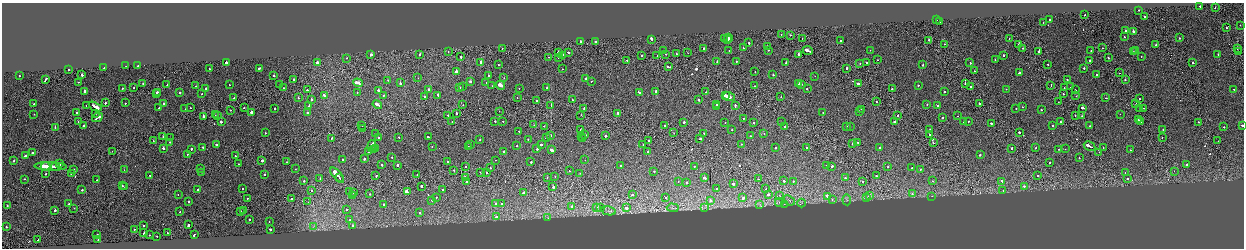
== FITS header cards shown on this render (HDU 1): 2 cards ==
NAXIS1  =                 2484
NAXIS2  =                  492

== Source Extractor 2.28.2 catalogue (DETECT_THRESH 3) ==
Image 2484 x 492 px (HDU 1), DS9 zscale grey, zoomed out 1/2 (1 PNG px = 2 x 2 image px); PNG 1246 x 250 px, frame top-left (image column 1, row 491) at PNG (2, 3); each listed source drawn as its Kron ellipse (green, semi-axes under 4 px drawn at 4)
Background 0.00106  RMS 0.065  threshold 0.194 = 3 sigma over >= 5 px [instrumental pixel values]
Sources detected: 526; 30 cannot appear on this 1/2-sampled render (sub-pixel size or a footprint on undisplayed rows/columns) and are neither listed nor drawn; the other 496 listed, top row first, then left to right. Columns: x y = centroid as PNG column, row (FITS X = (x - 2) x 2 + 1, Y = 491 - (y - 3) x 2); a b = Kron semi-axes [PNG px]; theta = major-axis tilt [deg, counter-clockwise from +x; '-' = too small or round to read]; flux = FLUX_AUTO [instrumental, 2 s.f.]
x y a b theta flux
1200 6 2 2 - 62
1215 8 2 1 - 35
1139 10 2 2 - 31
1085 15 2 2 - 230
1145 17 2 2 - 96
937 20 2 1 - 82
1049 20 2 2 - 30
939 22 2 2 - 310
1043 23 2 2 - 38
1240 25 2 1 - 25
1226 27 2 1 - 82
1125 30 2 2 - 26
1133 31 2 2 - 760
781 34 2 1 - 8.3
790 35 2 1 - 53
1124 37 2 2 - 41
724 38 2 2 - 66
728 38 4 2 - 300
802 38 2 1 - 36
1009 38 2 2 - 39
1179 38 2 1 - 120
651 39 3 2 - 370
727 40 2 2 - 40
929 40 2 2 - 100
841 41 2 2 - 69
581 42 2 2 - 410
596 42 2 2 - 40
749 43 2 2 - 88
944 44 2 1 - 78
1019 45 2 2 - 860
1156 45 2 2 - 220
767 46 2 2 - 25
502 48 2 1 - 36
704 48 2 2 - 100
743 48 2 2 - 190
1023 48 2 2 - 45
1102 48 2 1 - 80
1237 48 2 1 - 160
768 50 2 2 - 53
870 50 2 1 - 18
1091 50 2 2 - 130
663 51 2 2 - 100
729 51 2 2 - 54
808 51 5 2 - 680
1039 51 2 2 - 1900
1136 51 2 2 - 200
1239 51 2 1 - 100
448 52 2 2 - 17
558 52 2 2 - 110
568 52 3 2 - 72
1134 52 2 1 - 95
688 53 2 1 - 19
419 54 2 2 - 54
666 54 2 1 - 19
677 54 2 2 - 140
799 54 2 2 - 330
1218 54 2 2 - 110
371 55 2 2 - 150
562 55 3 2 - 110
657 55 2 2 - 33
1004 55 2 2 - 140
642 56 2 1 - 150
1141 56 2 2 - 15
461 57 2 2 - 180
548 57 2 1 - 36
347 58 2 2 - 30
559 58 2 1 - 170
1108 58 2 1 - 120
627 60 2 2 - 46
877 60 2 2 - 23
995 60 2 2 - 32
1090 60 2 2 - 290
736 61 2 2 - 30
481 62 2 2 - 300
717 62 2 2 - 96
866 62 2 1 - 220
970 62 2 2 - 100
226 63 3 2 - 320
317 63 2 2 - 680
786 63 2 1 - 130
860 63 2 2 - 40
1193 63 2 2 - 190
1048 64 2 2 - 45
498 65 2 2 - 67
923 65 2 2 - 77
126 66 2 1 - 85
138 66 2 2 - 150
668 67 4 2 - 160
104 68 2 2 - 56
259 68 2 2 - 98
847 68 2 2 - 170
1084 68 2 2 - 350
210 69 2 2 - 180
562 69 2 2 - 40
69 70 2 1 - 270
456 71 2 2 - 850
974 71 2 1 - 19
755 72 2 2 - 24
1019 73 2 2 - 390
1119 73 2 1 - 39
1096 74 2 2 - 170
82 75 2 2 - 230
773 75 2 2 - 110
19 76 2 2 - 55
274 76 2 2 - 190
488 76 2 2 - 250
815 76 2 1 - 26
418 78 2 2 - 28
504 78 2 1 - 15
586 78 2 2 - 240
45 80 4 2 - 160
294 80 2 1 - 220
388 80 2 2 - 30
1067 80 2 2 - 160
1125 80 2 1 - 240
591 81 2 2 - 49
78 82 2 2 - 21
470 82 2 2 - 330
486 82 2 1 - 22
143 83 2 1 - 110
358 83 5 2 - 730
400 83 3 2 - 420
799 83 2 2 - 220
858 83 3 2 - 280
965 83 2 1 - 340
801 84 2 2 - 180
167 85 3 2 - 80
230 85 2 1 - 100
280 85 2 2 - 150
501 85 5 2 - 1300
918 85 2 2 - 97
1051 85 2 1 - 67
196 86 2 2 - 20
492 86 2 2 - 57
754 86 2 2 - 16
971 86 2 2 - 110
459 87 2 2 - 180
463 87 2 2 - 85
1071 87 2 1 - 18
122 88 2 2 - 45
134 88 2 2 - 37
206 88 2 2 - 100
284 88 2 1 - 23
519 88 2 1 - 20
547 88 2 2 - 30
1064 88 2 1 - 210
429 89 2 2 - 480
807 89 2 1 - 38
892 89 2 2 - 170
1006 89 2 2 - 57
1234 89 2 2 - 19
307 90 2 2 - 56
378 90 2 2 - 180
1075 90 2 2 - 23
84 91 2 2 - 860
656 91 2 2 - 250
157 92 2 1 - 190
180 92 2 2 - 72
357 92 2 2 - 30
639 92 3 2 - 120
706 92 2 2 - 37
944 92 2 2 - 21
157 94 2 2 - 130
202 94 2 2 - 30
1063 94 2 2 - 28
324 95 2 2 - 100
384 95 2 2 - 73
438 95 3 2 - 150
725 96 2 1 - 430
1076 96 2 2 - 49
424 97 2 2 - 290
729 97 6 2 -19 1200
781 97 2 2 - 31
234 98 2 2 - 40
298 98 2 2 - 53
517 98 2 1 - 34
1106 98 2 1 - 35
311 99 2 2 - 450
1140 99 2 2 - 120
572 100 2 2 - 58
698 100 2 2 - 120
537 101 2 2 - 130
876 102 2 2 - 74
1058 102 2 1 - 40
105 103 2 1 - 360
125 103 2 2 - 87
164 103 2 2 - 130
979 103 2 2 - 130
34 104 2 2 - 24
377 104 5 2 - 950
717 104 2 2 - 240
927 104 2 2 - 60
1136 104 2 1 - 130
86 105 2 1 - 22
309 105 3 2 - 210
463 105 2 2 - 32
551 105 2 2 - 240
937 105 2 1 - 170
717 106 2 2 - 180
735 106 3 2 - 110
95 107 7 2 -26 2100
1023 107 2 2 - 39
159 108 2 2 - 54
190 108 2 2 - 20
244 108 2 2 - 35
274 108 2 2 - 210
584 108 2 2 - 140
1083 108 3 2 - 780
1144 108 2 1 - 39
185 109 2 1 - 21
862 109 2 2 - 63
1016 109 2 2 - 79
1140 109 2 2 - 560
231 110 2 1 - 22
1041 110 2 2 - 87
499 111 2 1 - 22
859 111 2 2 - 110
76 112 2 2 - 54
251 112 2 2 - 1700
823 112 2 1 - 32
307 113 2 2 - 220
456 113 2 1 - 700
34 114 2 1 - 34
95 114 2 1 - 23
618 114 4 2 - 530
1120 114 2 1 - 14
215 115 2 1 - 13
448 115 2 1 - 49
581 115 2 1 - 38
1075 115 2 1 - 150
217 116 2 2 - 53
898 116 2 2 - 62
958 116 2 1 - 23
1082 116 2 2 - 14
97 117 5 2 - 260
203 117 2 2 - 630
942 117 2 2 - 240
744 118 2 2 - 54
1138 120 2 1 - 67
78 121 2 1 - 26
495 121 2 2 - 54
503 121 2 2 - 32
968 121 2 2 - 31
1141 121 3 2 - 130
221 122 2 2 - 290
452 122 2 1 - 22
684 122 2 2 - 660
725 122 2 1 - 24
781 122 2 1 - 30
895 122 2 1 - 870
964 122 2 2 - 120
1060 122 2 2 - 84
1198 122 2 1 - 73
753 123 2 2 - 120
991 123 2 2 - 330
84 125 2 2 - 83
534 125 2 2 - 73
665 125 2 2 - 200
1052 125 2 2 - 220
1242 125 2 2 - 280
362 126 2 1 - 42
544 126 2 1 - 32
785 126 2 2 - 58
847 126 2 2 - 63
850 126 2 2 - 44
1090 126 2 2 - 110
55 127 2 1 - 89
1224 127 2 2 - 140
362 129 2 1 - 42
930 129 2 2 - 78
580 130 2 2 - 48
732 130 2 2 - 35
1163 130 2 2 - 150
519 131 2 2 - 54
1019 132 2 1 - 390
265 133 2 2 - 25
674 133 2 2 - 52
764 133 2 2 - 42
375 134 2 2 - 240
704 134 2 2 - 74
585 135 2 2 - 200
929 135 2 2 - 130
550 136 2 2 - 180
606 136 2 2 - 130
750 136 2 2 - 33
163 137 2 2 - 69
378 137 2 1 - 41
399 137 2 2 - 45
428 137 3 2 - 200
581 137 2 2 - 60
1162 137 2 2 - 49
170 138 2 1 - 24
332 138 2 1 - 450
546 138 2 1 - 150
582 138 2 1 - 48
700 138 2 2 - 110
480 140 2 2 - 160
528 140 2 1 - 270
153 141 2 1 - 38
649 141 2 2 - 64
1218 141 2 2 - 32
170 142 2 1 - 80
857 142 2 2 - 48
933 143 2 2 - 53
216 144 2 2 - 82
541 144 2 2 - 270
741 144 2 2 - 24
852 144 2 1 - 10
471 145 2 2 - 200
517 145 2 2 - 57
643 145 2 2 - 23
371 146 6 2 79 340
432 146 2 1 - 110
1089 146 6 2 -30 990
203 147 2 2 - 22
469 147 2 2 - 35
775 147 2 2 - 78
807 147 2 2 - 240
880 147 2 2 - 110
163 148 2 2 - 330
1011 148 2 2 - 280
1035 148 2 2 - 29
1103 148 2 1 - 75
191 149 2 2 - 110
373 149 2 2 - 350
375 149 2 1 - 57
537 149 3 2 - 350
1059 149 2 2 - 34
1065 149 2 2 - 23
551 150 3 2 - 1500
1130 150 2 2 - 97
112 151 2 1 - 21
504 151 2 2 - 43
369 152 2 1 - 180
648 152 2 1 - 100
1099 152 2 1 - 150
32 153 2 2 - 82
187 154 2 2 - 24
980 155 2 2 - 200
25 156 2 2 - 130
236 156 2 1 - 37
391 157 2 2 - 89
1079 158 2 2 - 70
342 159 2 2 - 130
364 159 2 2 - 250
262 160 2 2 - 560
495 160 2 1 - 26
585 160 2 1 - 11
14 161 2 2 - 90
447 161 2 2 - 83
287 162 2 1 - 18
531 162 2 2 - 120
1049 162 2 2 - 23
60 164 2 2 - 130
238 164 2 2 - 35
381 165 2 2 - 240
397 165 2 2 - 240
827 165 2 2 - 60
1187 165 2 2 - 270
46 166 4 2 - 4300
50 166 16 2 -1 9300
465 166 2 2 - 84
620 166 2 2 - 74
694 166 2 1 - 31
832 166 2 2 - 210
888 166 2 2 - 91
55 167 4 1 - 4700
200 168 2 1 - 91
490 168 2 2 - 89
912 168 2 1 - 170
295 169 2 2 - 36
920 169 2 2 - 60
74 170 2 2 - 49
124 170 2 2 - 79
454 170 2 2 - 43
569 171 2 1 - 86
654 171 2 2 - 76
1174 171 2 1 - 35
202 172 2 2 - 30
480 172 2 1 - 24
71 173 2 2 - 220
486 173 2 1 - 310
580 173 2 1 - 16
1125 173 2 1 - 18
46 174 2 2 - 94
264 174 2 2 - 67
150 175 2 2 - 51
337 175 9 2 -50 8900
417 175 2 1 - 18
376 176 3 2 - 110
555 176 2 2 - 23
876 176 2 2 - 58
1038 176 2 2 - 350
339 177 2 2 - 2000
547 177 2 1 - 23
320 178 2 2 - 160
465 178 3 2 - 730
705 178 3 2 - 620
845 178 2 2 - 110
1127 178 2 2 - 35
25 179 2 2 - 44
758 179 2 2 - 66
97 180 2 2 - 100
304 181 2 2 - 140
467 181 2 2 - 39
784 181 2 2 - 180
793 181 2 2 - 130
862 181 2 1 - 120
932 181 2 1 - 71
1002 181 2 2 - 62
678 182 2 1 - 18
686 183 2 2 - 140
733 184 2 2 - 1300
122 186 2 2 - 310
421 186 2 2 - 170
1024 186 2 1 - 210
125 187 2 1 - 22
553 187 2 2 - 290
243 188 2 2 - 33
717 188 3 2 - 330
766 189 2 2 - 67
82 190 2 2 - 280
198 190 3 2 - 280
443 190 2 2 - 340
1003 190 2 2 - 160
311 191 2 2 - 56
349 192 2 1 - 88
353 192 2 2 - 46
407 192 4 2 - 2600
523 193 2 2 - 410
178 194 2 1 - 19
370 194 2 2 - 45
632 194 2 2 - 140
769 194 2 2 - 410
912 194 2 2 - 120
779 195 3 3 - 9.7
870 195 2 2 - 1000
352 196 3 2 - 200
827 196 3 2 - 200
932 196 2 2 - 30
247 198 2 2 - 21
291 198 2 2 - 170
436 198 2 2 - 44
665 198 2 2 - 46
743 198 2 2 - 420
866 198 2 2 - 25
432 200 2 2 - 210
711 200 2 2 - 340
789 200 6 3 -41 26
832 200 3 2 - 32
847 200 5 4 - 21
188 202 2 2 - 110
308 202 2 2 - 4
779 202 4 3 - 18
802 203 4 2 - 7
69 204 2 2 - 140
383 204 2 1 - 280
496 204 2 2 - 110
502 204 2 2 - 230
760 204 4 2 - 9.5
784 204 4 3 - 11
7 205 2 1 - 66
572 206 2 2 - 170
74 208 2 2 - 15
596 208 3 3 - 28
600 208 3 2 - 30
626 208 2 2 - 850
673 208 6 2 -3 20
704 208 3 2 - 9.8
347 209 2 2 - 44
55 210 2 2 - 260
244 210 2 1 - 59
240 211 2 2 - 240
609 211 7 2 -13 26
180 212 2 1 - 22
420 213 2 2 - 170
496 217 2 2 - 710
548 217 3 2 - 6.1
250 220 2 1 - 280
350 220 2 2 - 25
269 221 2 1 - 23
188 225 2 2 - 450
144 226 2 1 - 180
314 226 4 2 - 11
352 226 2 2 - 150
6 227 2 2 - 95
134 229 2 1 - 97
270 229 2 2 - 110
144 233 3 2 - 150
168 233 2 1 - 100
194 234 3 2 - 78
97 235 2 2 - 55
150 235 2 2 - 56
157 236 2 1 - 24
98 239 2 2 - 100
38 240 2 2 - 470
At the frame edge (FLAGS 8, measured only in part): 1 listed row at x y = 1242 125
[30 sub-pixel or undisplayed-footprint detections neither listed nor drawn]